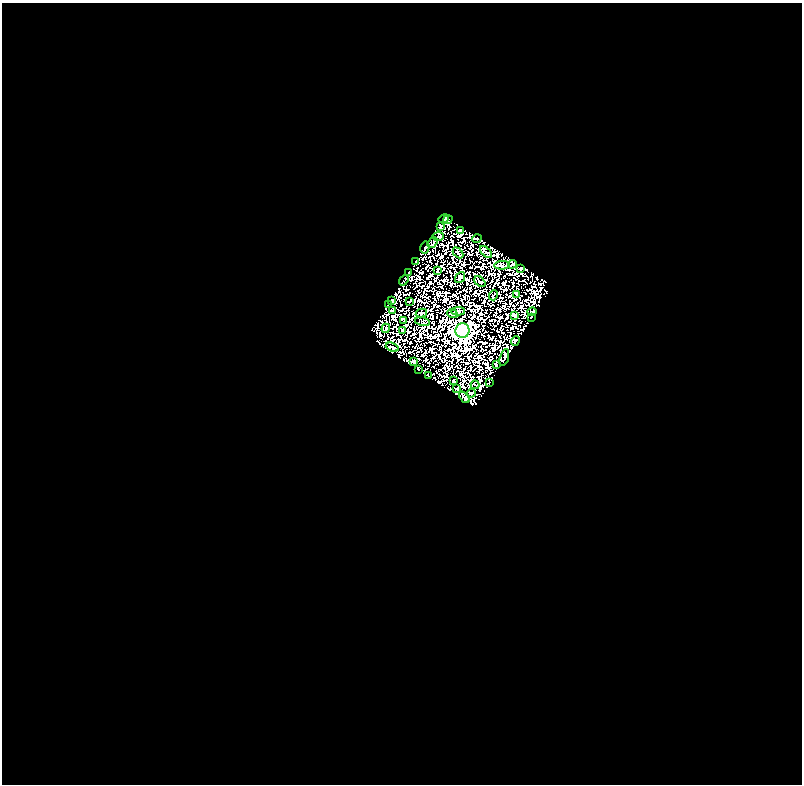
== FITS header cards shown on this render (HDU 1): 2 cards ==
NAXIS1  =                  800
NAXIS2  =                  782

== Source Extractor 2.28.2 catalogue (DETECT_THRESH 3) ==
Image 800 x 782 px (HDU 1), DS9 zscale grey, 1 PNG px = 1 image px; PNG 804 x 786 px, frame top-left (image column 1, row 782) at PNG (2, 3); each listed source drawn as its Kron ellipse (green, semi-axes under 4 px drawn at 4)
Background 1.64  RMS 13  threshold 37.7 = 3 sigma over >= 5 px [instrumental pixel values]
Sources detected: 49; all 49 listed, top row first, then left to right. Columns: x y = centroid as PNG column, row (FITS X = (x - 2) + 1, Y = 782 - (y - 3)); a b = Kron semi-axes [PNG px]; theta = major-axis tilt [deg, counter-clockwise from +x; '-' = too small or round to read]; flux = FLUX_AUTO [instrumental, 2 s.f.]
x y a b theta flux
444 219 5 3 - 1600
448 219 5 3 - 560
440 227 4 3 - 890
461 231 3 2 - 920
438 237 5 2 - 790
477 239 5 3 - 950
433 243 6 2 54 830
425 247 6 4 78 760
486 252 7 4 -45 710
458 253 6 4 -46 710
415 261 4 2 - 470
512 264 4 2 - 540
502 265 8 4 2 1400
521 268 3 2 - 740
437 271 4 2 - 640
408 273 3 2 - 610
460 278 6 4 50 1400
404 280 6 2 49 800
480 282 6 3 -41 860
517 294 3 2 - 660
493 295 5 2 - 660
392 300 4 3 - 870
409 301 3 2 - 490
388 304 2 2 - 510
392 310 3 2 - 790
458 311 7 4 3 1300
532 312 4 2 - 640
421 313 6 2 11 830
452 314 5 2 - 1100
515 315 3 2 - 870
531 317 3 2 - 560
404 321 3 2 - 410
422 322 7 3 -13 620
386 328 5 2 - 810
402 330 3 2 - 550
462 331 7 7 - 380000
515 341 5 3 - 1000
392 347 6 3 -22 1000
504 357 9 3 73 930
413 361 3 2 - 670
496 365 3 2 - 650
418 369 2 2 - 620
428 376 3 2 - 370
454 381 4 2 - 440
489 382 2 2 - 650
475 385 4 2 - 670
457 388 4 2 - 790
471 393 4 2 - 550
464 397 7 2 -51 1200